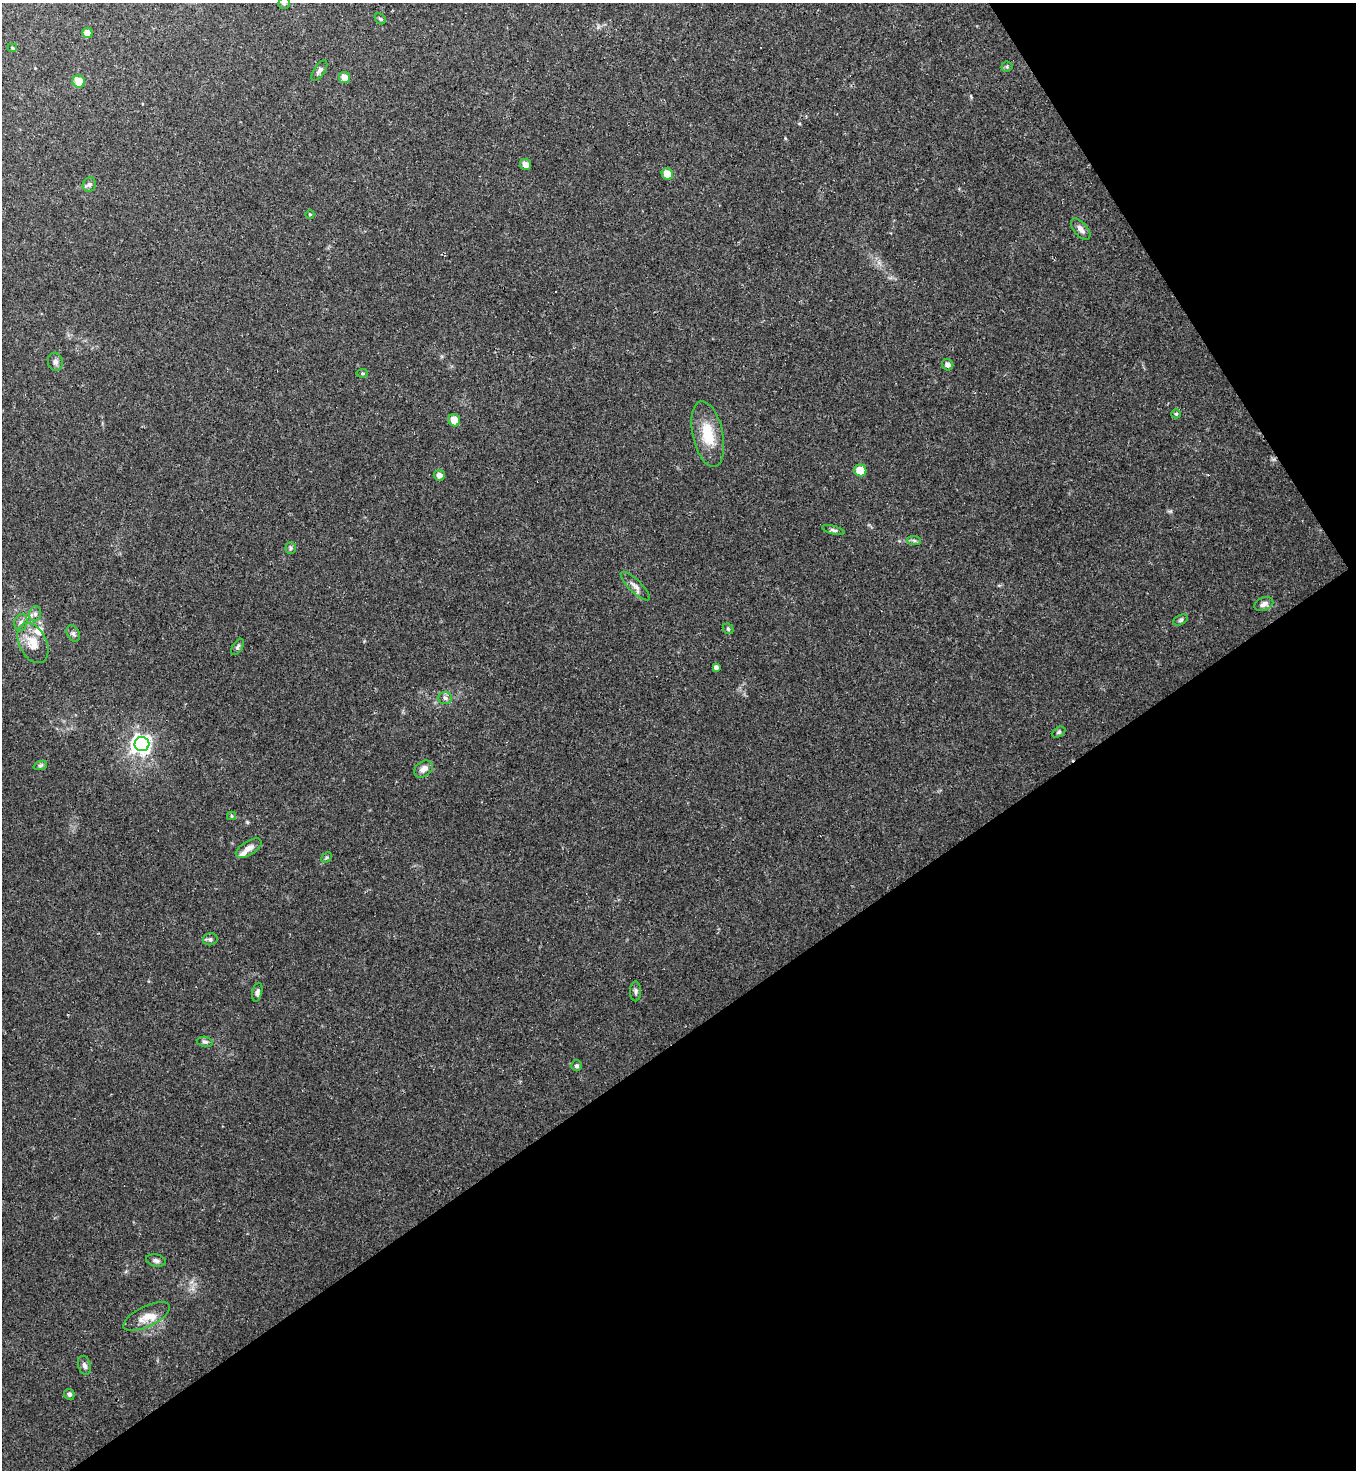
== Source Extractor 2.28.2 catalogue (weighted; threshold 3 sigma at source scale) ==
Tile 12 of 4 x 4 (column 4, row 3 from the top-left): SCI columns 4357-5710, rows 1469-2936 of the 5867 x 5873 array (HDU 1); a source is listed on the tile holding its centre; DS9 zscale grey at full resolution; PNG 1358 x 1472 px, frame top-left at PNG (2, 3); each listed source drawn as its Kron ellipse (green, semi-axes under 4 px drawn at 4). Shown black and unused: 35% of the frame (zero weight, under 3 of 4 exposures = <1% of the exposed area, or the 3 px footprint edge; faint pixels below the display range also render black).
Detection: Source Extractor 2.28.2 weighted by HDU 2 'WHT'; one run over the whole footprint, this tile lists its part. Background 0.029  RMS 0.003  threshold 0.0133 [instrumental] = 3 sigma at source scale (4.5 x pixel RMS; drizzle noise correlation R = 1.50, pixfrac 1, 0.05/0.05 arcsec/px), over >= 5 px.
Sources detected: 57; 3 cosmic-ray / hot-pixel residue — neither listed nor drawn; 3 inside a brighter listed object's ellipse — not listed separately; the other 51 listed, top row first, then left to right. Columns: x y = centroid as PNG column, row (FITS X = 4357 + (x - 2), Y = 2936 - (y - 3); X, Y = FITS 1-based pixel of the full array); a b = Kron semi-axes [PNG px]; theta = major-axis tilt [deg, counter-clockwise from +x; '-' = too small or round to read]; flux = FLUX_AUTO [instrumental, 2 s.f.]
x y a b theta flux
284 3 6 5 - 0.5
380 19 6 5 - 0.43
87 33 5 5 - 2.5
12 48 5 4 - 0.38
1007 67 5 5 - 0.41
319 70 12 5 56 0.88
344 77 5 5 - 3
79 81 6 6 - 4.5
526 165 6 5 - 2.4
667 174 6 5 - 4.3
89 184 7 6 - 0.83
310 214 4 3 - 0.25
1081 229 13 6 -50 1.6
55 362 9 7 -75 1.1
948 365 6 5 - 1.4
362 373 6 4 6 0.4
1176 414 5 4 - 0.4
454 420 6 5 - 4.1
708 434 33 15 -78 9.1
860 471 6 6 - 5.6
439 475 5 5 - 1.5
833 530 11 4 -16 0.74
914 540 7 4 -2 0.62
291 548 6 5 - 0.54
635 586 19 6 -44 1.7
1264 604 10 6 23 1.4
35 614 8 6 76 0.94
1181 620 7 5 28 0.56
21 622 9 6 75 1.2
728 629 6 4 -44 0.42
73 634 9 6 -59 0.78
33 643 21 13 -64 5.5
237 647 9 5 57 0.63
716 667 4 4 - 1.1
445 698 7 6 - 0.89
1058 732 7 4 27 0.57
142 744 7 7 - 120
40 766 7 4 19 0.5
423 769 10 7 35 1.8
231 816 4 4 - 0.37
249 848 14 7 33 2.1
326 857 6 4 45 0.41
210 939 7 6 - 0.7
636 991 10 5 90 0.79
257 992 9 5 76 0.89
205 1042 8 5 -9 0.67
576 1066 5 5 - 0.7
156 1261 10 6 -12 0.97
147 1316 25 10 26 4
84 1365 10 6 -73 1
69 1394 5 5 - 0.74
Isophote crosses this tile's border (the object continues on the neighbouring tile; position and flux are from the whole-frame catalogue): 1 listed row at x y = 284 3